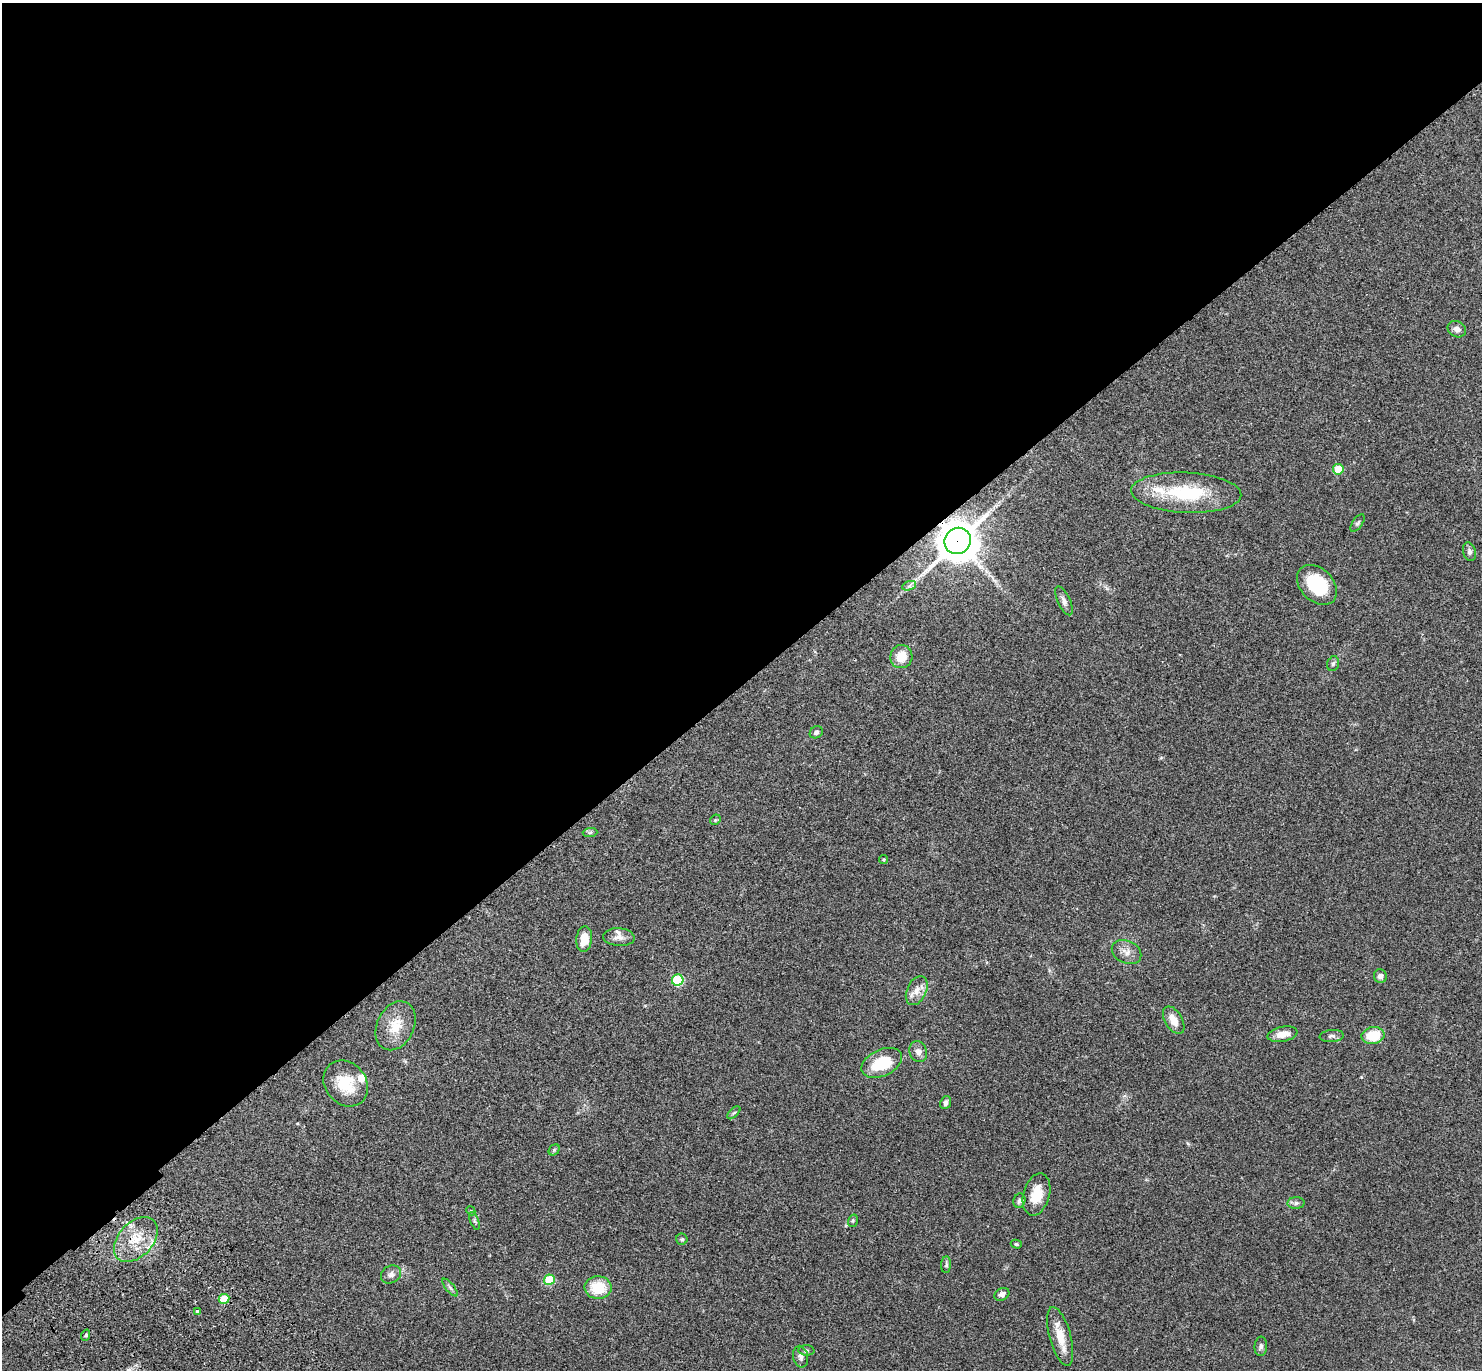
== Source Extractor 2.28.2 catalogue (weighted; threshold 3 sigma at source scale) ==
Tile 2 of 4 x 4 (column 2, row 1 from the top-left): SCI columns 1581-3060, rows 4379-5746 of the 6141 x 6133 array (HDU 1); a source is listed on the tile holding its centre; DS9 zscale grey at full resolution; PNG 1484 x 1372 px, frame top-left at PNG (2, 3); each listed source drawn as its Kron ellipse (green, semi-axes under 4 px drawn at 4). Shown black and unused: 50% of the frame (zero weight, under 3 of 4 exposures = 6% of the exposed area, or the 3 px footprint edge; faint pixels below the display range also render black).
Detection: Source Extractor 2.28.2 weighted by HDU 2 'WHT'; one run over the whole footprint, this tile lists its part. Background 0.0512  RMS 0.0054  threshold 0.0244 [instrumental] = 3 sigma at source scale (4.5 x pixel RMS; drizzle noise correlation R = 1.50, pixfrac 1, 0.05/0.05 arcsec/px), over >= 5 px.
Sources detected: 57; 3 inside a brighter listed object's ellipse — not listed separately; the other 54 listed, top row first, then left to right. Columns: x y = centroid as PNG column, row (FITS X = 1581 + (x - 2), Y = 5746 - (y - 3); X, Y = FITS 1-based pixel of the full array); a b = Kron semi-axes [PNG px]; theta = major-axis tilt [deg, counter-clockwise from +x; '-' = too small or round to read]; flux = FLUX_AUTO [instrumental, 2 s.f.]
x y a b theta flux
1457 329 9 7 -26 2.8
1338 469 5 5 - 12
1186 493 55 20 -3 35
1358 523 10 5 54 1.1
958 541 13 12 - 1500
1469 552 9 6 -75 1.5
1317 585 23 16 -45 24
909 586 7 4 19 1
1064 601 16 6 -65 2.3
901 657 12 11 - 8.1
1333 664 7 5 72 1.1
816 732 7 5 39 1.6
715 820 6 4 45 0.57
590 832 7 4 2 0.96
884 860 4 4 - 0.67
619 937 16 9 -4 3.2
584 939 13 8 83 7.7
1127 952 15 11 -26 4.1
1380 976 7 6 - 1.8
678 980 6 5 - 30
917 991 15 9 65 4.7
1174 1020 15 8 -59 5.7
396 1026 26 18 65 12
1283 1034 15 7 11 4.8
1373 1035 11 8 10 14
1332 1036 12 6 4 1.7
918 1052 11 8 -71 2.6
882 1063 21 13 25 20
346 1084 24 20 -49 16
946 1102 7 5 68 1.6
734 1113 8 3 44 0.72
554 1150 6 5 - 0.78
1037 1194 21 13 74 9.7
1019 1201 7 6 - 1.6
1296 1203 8 6 2 1.4
471 1211 5 3 - 0.45
474 1221 9 3 -69 0.77
853 1221 6 4 71 0.74
682 1239 5 5 - 0.81
136 1240 26 17 47 14
1016 1244 5 4 - 0.65
946 1265 8 5 86 1
391 1274 10 8 28 2.4
549 1280 5 5 - 18
598 1287 13 11 -2 14
450 1288 11 3 -50 1.1
1002 1294 8 6 27 2.1
224 1299 5 5 - 11
197 1311 3 3 - 1.7
86 1335 6 3 71 0.66
1060 1337 30 10 -74 9.3
1261 1346 10 6 85 1.4
806 1350 8 5 -4 1.1
800 1357 11 7 -77 2.1
Overlapping masked pixels (flux is a lower limit): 2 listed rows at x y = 958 541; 136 1240